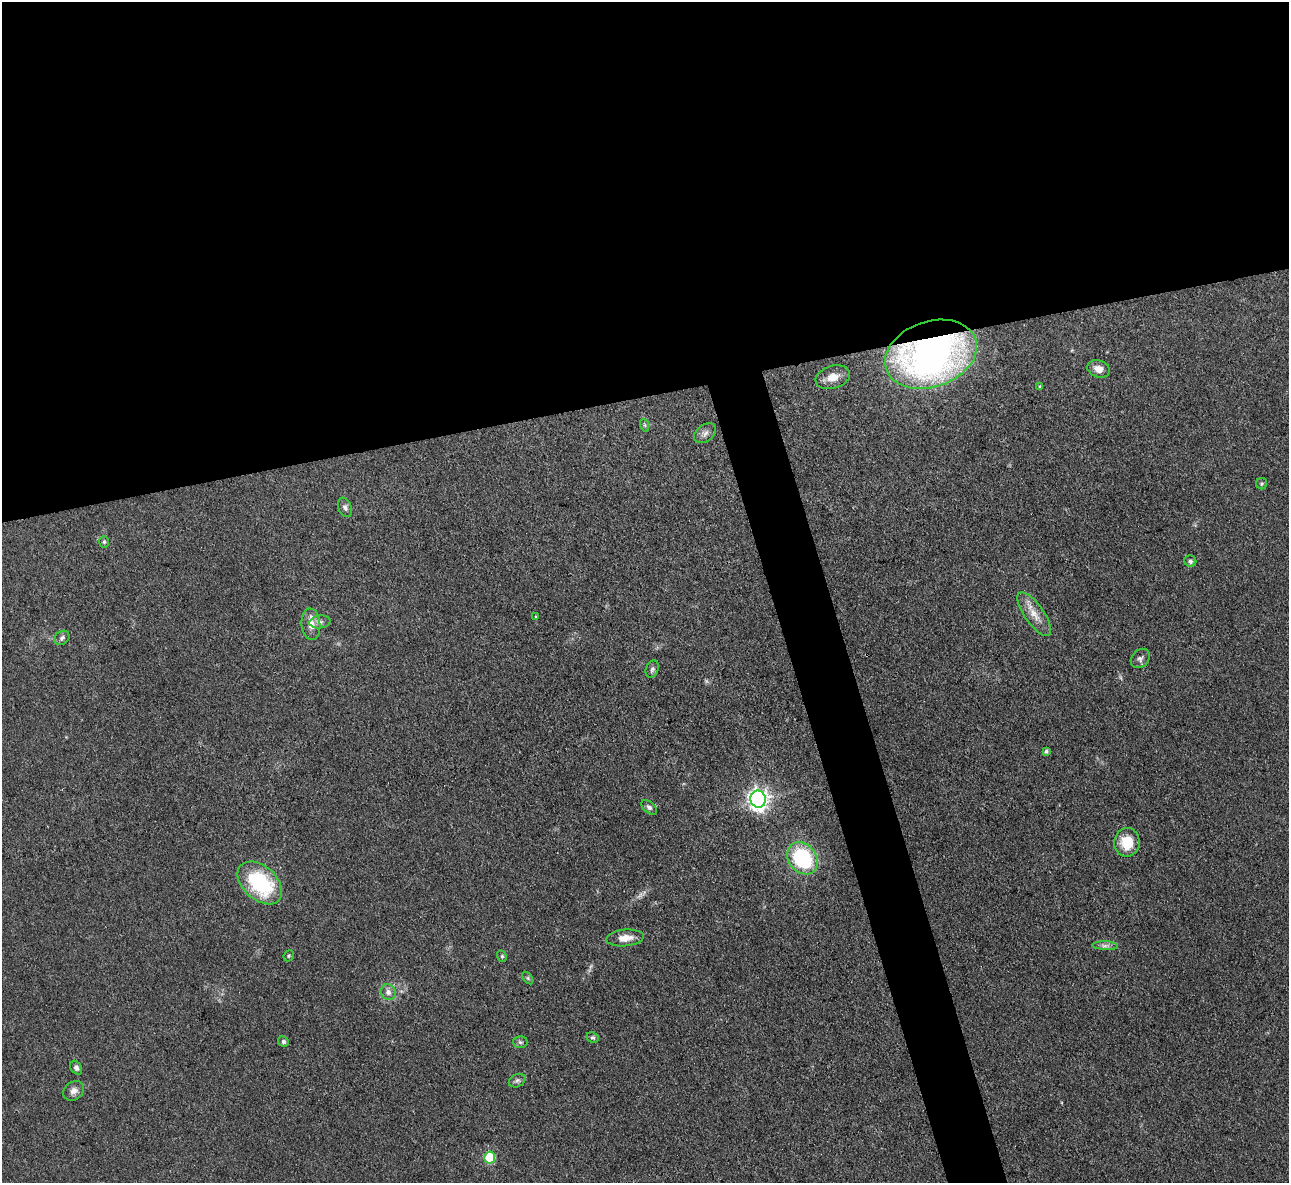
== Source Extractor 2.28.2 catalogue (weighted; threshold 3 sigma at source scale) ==
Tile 2 of 4 x 4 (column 2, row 1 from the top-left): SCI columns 1287-2573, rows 3685-4865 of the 5146 x 5128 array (HDU 1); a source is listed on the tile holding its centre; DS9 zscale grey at full resolution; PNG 1291 x 1185 px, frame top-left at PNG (2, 2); each listed source drawn as its Kron ellipse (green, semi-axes under 4 px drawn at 4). Shown black and unused: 36% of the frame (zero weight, under 3 of 4 exposures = <1% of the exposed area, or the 3 px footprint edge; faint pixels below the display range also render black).
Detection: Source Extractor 2.28.2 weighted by HDU 2 'WHT'; one run over the whole footprint, this tile lists its part. Background 0.0978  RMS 0.0066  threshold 0.0297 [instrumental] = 3 sigma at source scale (4.5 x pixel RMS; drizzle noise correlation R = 1.50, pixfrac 1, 0.05/0.05 arcsec/px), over >= 5 px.
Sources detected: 38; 2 too faint to see at this stretch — neither listed nor drawn; the other 36 listed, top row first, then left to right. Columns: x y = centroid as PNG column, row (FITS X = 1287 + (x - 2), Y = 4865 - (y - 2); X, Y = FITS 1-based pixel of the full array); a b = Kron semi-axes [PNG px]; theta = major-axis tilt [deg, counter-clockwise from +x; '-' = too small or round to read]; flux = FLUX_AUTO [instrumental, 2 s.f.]
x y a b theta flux
931 354 47 32 19 330
1099 369 12 8 -17 5.5
833 377 18 11 17 10
1040 386 4 3 - 0.7
644 425 7 4 -70 1.1
705 433 12 8 37 3.3
1262 484 5 5 - 1.1
345 507 10 6 -68 2.3
104 542 6 5 - 1.1
1190 561 6 5 - 1.7
1034 614 26 9 -55 8.9
536 616 3 3 - 0.59
320 622 10 6 7 2.5
311 624 16 9 -84 7.1
62 638 8 6 39 2
1140 658 11 8 48 2.5
652 669 9 6 70 1.9
1046 751 4 3 - 1.4
758 799 8 7 - 390
649 807 9 5 -41 2
1127 842 14 13 - 16
802 858 17 14 -51 55
260 883 26 16 -42 57
625 938 19 8 5 7.8
1105 946 13 4 -3 2.4
289 956 6 5 - 0.97
502 956 6 4 -69 0.98
528 978 7 4 -54 1
388 992 8 7 - 3.4
593 1037 6 5 - 1.2
283 1042 5 5 - 1.5
520 1042 7 6 - 1.5
76 1068 7 5 -56 2
517 1081 9 6 26 1.9
74 1091 11 9 34 3.8
490 1158 6 5 - 31
Overlapping masked pixels (flux is a lower limit): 1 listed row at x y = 931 354